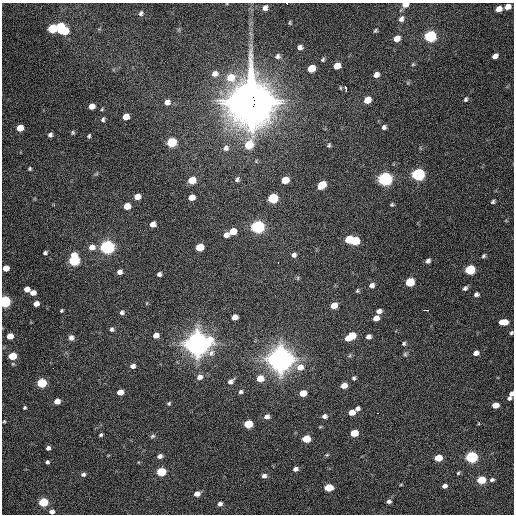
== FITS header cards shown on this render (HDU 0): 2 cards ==
NAXIS1  =                  512 / Axis length
NAXIS2  =                  512 / Axis length

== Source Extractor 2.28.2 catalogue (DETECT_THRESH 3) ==
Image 512 x 512 px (HDU 0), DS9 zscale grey, 1 PNG px = 1 image px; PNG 516 x 516 px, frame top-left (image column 1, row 512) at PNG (2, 3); no overlay
Background 996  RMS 32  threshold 94.9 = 3 sigma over >= 5 px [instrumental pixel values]
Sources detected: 158; all 158 listed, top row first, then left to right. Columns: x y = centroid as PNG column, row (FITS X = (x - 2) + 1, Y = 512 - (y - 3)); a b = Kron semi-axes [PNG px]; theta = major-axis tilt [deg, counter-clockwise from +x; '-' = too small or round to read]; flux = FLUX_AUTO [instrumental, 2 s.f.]
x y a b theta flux
287 3 3 2 - 7.3e+03
405 5 6 5 - 1.5e+04
508 7 6 5 - 1.5e+04
265 8 7 6 - 1.0e+04
499 9 6 5 - 1.7e+04
141 13 6 4 71 4.3e+03
401 19 8 6 67 8.4e+03
290 23 6 4 -73 2.7e+03
60 26 6 5 - 6.3e+04
52 28 6 6 - 9.8e+04
375 30 5 4 - 3.1e+03
64 31 7 6 - 6.2e+04
430 36 7 6 - 2.7e+05
397 38 7 6 - 1.7e+04
300 47 6 5 - 8.6e+03
278 56 7 6 - 6.7e+03
495 56 6 4 46 1.1e+04
323 60 6 4 43 3.3e+03
413 64 5 4 - 2.3e+03
337 66 6 5 - 2.7e+04
311 68 6 5 - 4.2e+04
215 74 9 8 - 1.3e+04
376 75 5 5 - 1.1e+04
346 89 5 3 - 1.9e+04
466 99 7 5 59 3.8e+03
367 100 6 5 - 2.8e+04
167 102 7 6 - 1.2e+04
251 102 21 18 -78 6.8e+06
92 106 5 5 - 1.6e+04
102 109 5 3 - 2.3e+03
126 117 5 5 - 2.1e+04
103 119 6 5 - 4.5e+03
384 127 6 5 - 6.0e+03
20 128 5 5 - 3.0e+04
73 132 6 5 - 3.3e+03
50 135 5 5 - 5.7e+03
89 136 5 4 - 3.4e+03
171 142 6 6 - 1.1e+05
249 145 9 7 58 6.5e+04
329 145 5 4 - 3.3e+03
226 148 9 7 55 9.2e+03
30 169 4 4 - 3.0e+03
96 174 6 4 18 2.7e+03
418 174 7 6 - 4.0e+05
237 179 6 5 - 4.6e+03
385 179 7 6 - 5.6e+05
192 180 6 5 - 3.9e+04
285 180 6 5 - 3.5e+04
322 185 7 5 46 4.4e+04
137 197 5 5 - 1.8e+04
192 197 5 5 - 1.9e+04
273 198 6 6 - 1.4e+05
493 202 5 4 - 4.0e+03
392 204 4 3 - 2.9e+03
127 206 6 5 - 2.9e+04
153 224 5 5 - 1.4e+04
258 227 7 6 - 4.7e+05
233 231 6 5 - 2.7e+04
226 235 6 5 - 1.0e+04
349 239 6 5 - 5.9e+04
354 241 6 6 - 7.3e+04
92 247 7 7 - 1.4e+04
107 247 7 6 - 6.2e+05
199 247 6 5 - 4.3e+04
45 253 4 4 - 4.0e+03
294 255 6 6 - 6.8e+03
483 256 5 4 - 3.6e+03
74 260 8 6 86 1.9e+05
428 261 6 5 - 6.0e+03
278 262 3 2 - 3.8e+03
6 268 5 5 - 1.7e+04
470 270 6 5 - 1.2e+05
120 272 5 5 - 8.9e+03
159 274 4 4 - 5.6e+03
298 278 6 4 -90 2.8e+03
410 282 6 5 - 7.9e+04
372 285 7 6 - 8.4e+03
465 288 7 5 37 5.3e+03
27 289 5 5 - 1.4e+04
357 291 5 5 - 3.0e+03
33 293 6 5 - 1.4e+04
476 294 6 5 - 5.9e+03
4 301 6 5 - 3.1e+05
147 303 6 3 71 2.0e+03
36 304 5 5 - 1.3e+04
334 305 6 5 - 2.5e+04
425 310 5 2 - 1.1e+04
61 311 4 3 - 2.6e+03
379 311 6 5 - 9.3e+03
122 312 5 5 - 5.4e+03
234 317 6 5 - 1.5e+04
376 318 6 5 - 1.5e+04
504 322 7 5 -1 2.8e+04
112 329 6 5 - 4.3e+03
511 333 4 3 - 2.9e+03
156 335 5 5 - 1.4e+04
10 336 5 5 - 2.4e+04
351 336 10 5 34 5.5e+04
368 337 6 5 - 8.1e+03
71 338 6 6 - 8.0e+03
197 344 10 9 - 2.5e+06
404 344 6 5 - 3.8e+03
211 353 11 8 57 1.1e+04
476 353 5 5 - 1.0e+04
405 354 5 5 - 3.8e+03
350 355 6 4 71 2.8e+03
12 356 6 5 - 5.8e+04
280 359 11 9 -12 2.7e+06
133 366 6 5 - 7.5e+03
53 368 2 2 - 2.8e+03
199 377 8 6 24 1.0e+04
260 378 7 6 - 3.0e+04
354 378 5 4 - 3.9e+03
231 381 8 5 40 8.8e+03
41 383 6 5 - 1.2e+05
344 385 6 5 - 1.7e+04
120 392 5 5 - 2.3e+04
241 392 6 5 - 4.9e+03
303 393 6 5 - 3.1e+04
512 394 5 4 - 8.0e+03
509 398 5 4 - 4.5e+03
57 401 5 5 - 1.5e+04
169 403 5 4 - 3.1e+03
495 405 5 5 - 2.4e+04
25 408 4 4 - 2.9e+03
357 408 5 5 - 6.3e+03
352 412 6 5 - 1.8e+04
377 413 3 2 - 1.8e+03
324 416 6 5 - 7.1e+03
267 417 7 6 - 9.0e+03
4 421 4 3 - 2.2e+03
248 424 6 5 - 6.8e+04
320 427 6 3 18 2.0e+03
354 433 6 5 - 4.6e+04
101 435 4 3 - 3.5e+03
153 436 7 5 17 4.2e+03
306 439 6 5 - 5.8e+04
48 448 5 4 - 6.4e+03
327 455 5 4 - 2.9e+03
160 456 6 5 - 8.3e+03
471 457 6 5 - 3.1e+05
438 458 6 5 - 4.5e+04
47 462 4 3 - 4.2e+03
295 469 5 5 - 8.0e+03
161 472 6 5 - 1.0e+05
458 473 4 3 - 2.5e+03
83 474 6 5 - 5.3e+03
264 476 6 5 - 7.1e+03
481 480 6 5 - 7.2e+04
492 480 5 4 - 4.8e+03
401 485 5 3 - 1.9e+03
444 486 5 4 - 7.8e+03
328 487 6 5 - 5.8e+04
197 494 6 5 - 1.3e+04
389 501 5 4 - 5.7e+03
43 502 6 5 - 1.2e+05
220 504 5 5 - 7.5e+03
52 511 5 4 - 9.9e+03
At the frame edge (FLAGS 8, measured only in part): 6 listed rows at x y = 287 3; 405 5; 4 301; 511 333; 512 394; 52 511